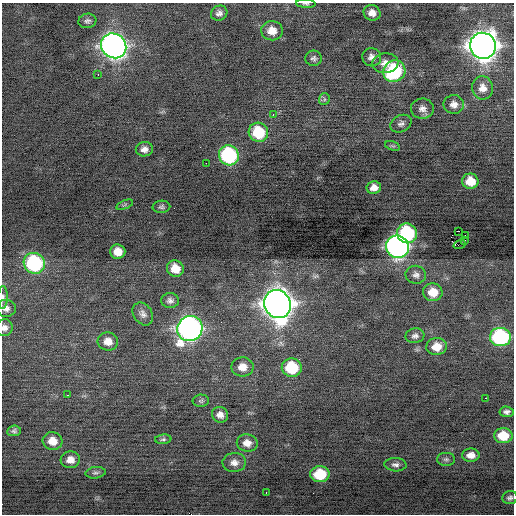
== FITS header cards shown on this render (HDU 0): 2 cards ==
NAXIS1  =                  512 / Axis length
NAXIS2  =                  512 / Axis length

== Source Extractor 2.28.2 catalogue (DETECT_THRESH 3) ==
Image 512 x 512 px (HDU 0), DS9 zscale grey, 1 PNG px = 1 image px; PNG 516 x 516 px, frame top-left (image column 1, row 512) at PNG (2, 3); each listed source drawn as its Kron ellipse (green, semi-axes under 4 px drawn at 4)
Background -0.138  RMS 0.8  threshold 2.39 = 3 sigma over >= 5 px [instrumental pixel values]
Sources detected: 70; all 70 listed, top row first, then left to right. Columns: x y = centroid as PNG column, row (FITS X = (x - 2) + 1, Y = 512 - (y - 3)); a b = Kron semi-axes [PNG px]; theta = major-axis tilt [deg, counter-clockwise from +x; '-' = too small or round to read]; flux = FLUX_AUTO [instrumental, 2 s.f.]
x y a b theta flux
306 4 10 3 -4 94
219 13 8 7 - 220
372 13 8 7 - 380
87 21 9 7 9 170
272 31 11 9 -7 570
114 46 13 12 - 38000
483 46 13 13 - 63000
372 57 9 9 - 320
314 58 8 7 - 170
385 63 13 10 6 490
394 71 11 10 - 4900
98 74 3 2 - 55
482 88 12 10 -83 430
324 99 6 5 - 95
454 104 10 9 - 370
422 109 11 10 - 320
273 115 3 2 - 100
401 124 11 8 27 210
258 132 10 9 - 2200
392 146 8 4 -18 87
144 149 8 7 - 290
229 155 10 9 - 7000
206 163 2 2 - 260
470 181 8 7 - 870
374 188 7 6 - 360
125 205 9 3 21 83
161 207 9 6 2 140
458 231 2 2 - 1900
407 233 10 9 - 4900
465 235 3 2 - 320
465 240 2 2 - 8.4
460 244 6 3 20 1600
397 247 12 11 - 26000
118 252 7 7 - 610
34 263 11 10 - 6400
175 269 9 8 - 760
416 275 10 9 - 250
433 292 10 9 - 870
3 298 11 5 88 210
170 300 9 7 -3 210
277 304 14 13 - 77000
6 308 10 8 -1 280
143 314 12 9 -54 280
4 328 8 8 - 250
190 329 13 12 - 29000
415 336 9 7 10 200
500 337 10 9 - 7700
108 341 10 9 - 520
437 347 10 8 8 780
242 367 11 9 1 550
292 368 10 9 - 2600
68 395 3 2 - 130
486 398 3 2 - 330
201 401 8 6 2 120
506 412 7 5 -5 190
220 415 8 7 - 310
14 431 7 5 7 130
503 436 9 7 -1 1300
163 439 8 4 5 110
52 441 10 9 - 600
247 443 10 8 -10 440
471 455 9 6 1 400
446 459 9 6 0 160
70 460 9 8 - 430
234 462 12 9 7 370
395 465 11 6 -4 220
96 473 10 6 7 150
320 474 9 8 - 1900
266 492 3 2 - 76
510 498 7 6 - 160
At the frame edge (FLAGS 8, measured only in part): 4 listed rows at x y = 306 4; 3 298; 6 308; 4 328